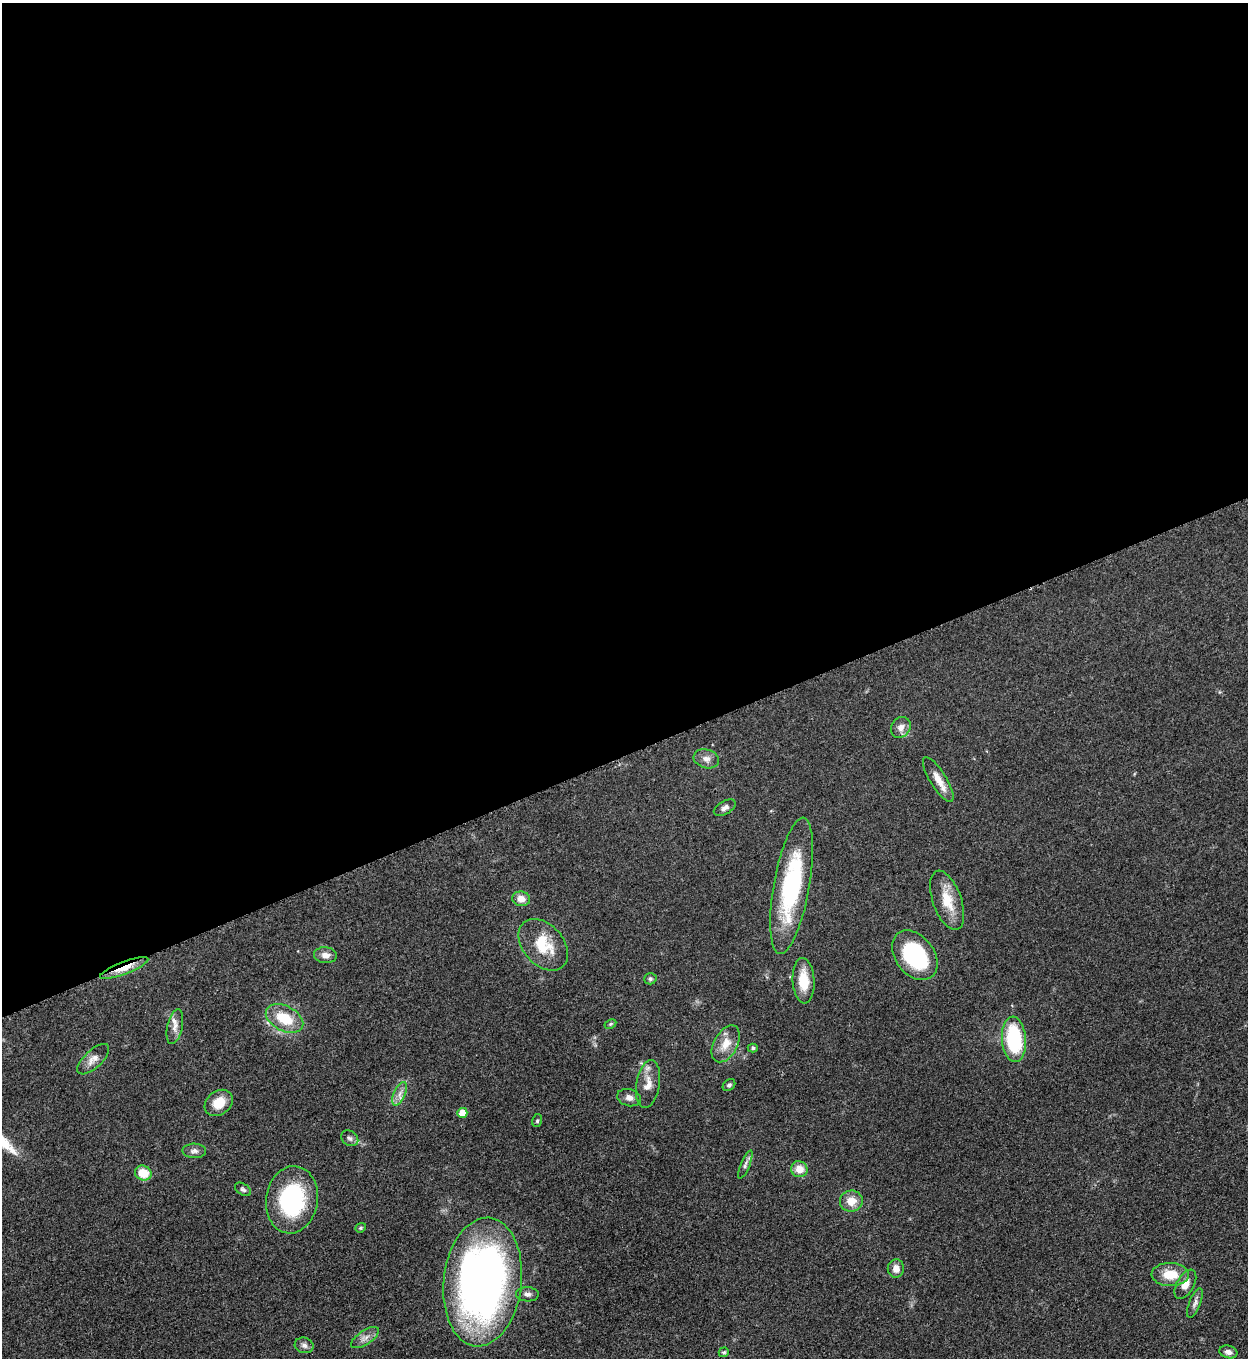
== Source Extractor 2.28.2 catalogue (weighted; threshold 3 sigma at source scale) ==
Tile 2 of 4 x 4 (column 2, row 1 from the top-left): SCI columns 1533-2778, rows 4078-5433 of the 5428 x 5440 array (HDU 1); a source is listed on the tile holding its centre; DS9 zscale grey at full resolution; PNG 1250 x 1360 px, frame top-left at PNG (2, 3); each listed source drawn as its Kron ellipse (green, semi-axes under 4 px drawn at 4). Shown black and unused: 56% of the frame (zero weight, under 3 of 5 exposures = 1% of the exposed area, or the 3 px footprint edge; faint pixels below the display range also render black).
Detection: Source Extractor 2.28.2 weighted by HDU 2 'WHT'; one run over the whole footprint, this tile lists its part. Background 0.0613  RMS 0.0059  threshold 0.0265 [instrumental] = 3 sigma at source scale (4.5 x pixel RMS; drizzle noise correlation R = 1.50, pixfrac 1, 0.05/0.05 arcsec/px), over >= 5 px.
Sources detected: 46; all 46 listed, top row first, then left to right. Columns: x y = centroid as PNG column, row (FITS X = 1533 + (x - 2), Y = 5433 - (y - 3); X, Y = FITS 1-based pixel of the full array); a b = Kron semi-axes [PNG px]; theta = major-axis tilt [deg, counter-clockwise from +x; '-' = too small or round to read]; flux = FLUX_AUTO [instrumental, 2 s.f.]
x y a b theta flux
901 727 11 9 55 3.8
706 759 13 9 -15 3.6
938 780 26 8 -58 7
725 808 12 6 30 2.3
792 886 69 18 80 69
521 899 9 7 -8 5.1
947 900 31 14 -70 14
543 945 29 20 -48 20
325 955 11 8 -5 3.6
915 955 27 19 -52 51
124 968 26 6 21 8.6
650 979 6 5 - 1.2
804 981 23 11 -86 13
284 1018 20 12 -27 18
610 1024 6 4 27 0.83
175 1027 18 7 77 4.1
1014 1039 23 12 -86 47
726 1044 20 11 61 8.6
753 1048 5 4 - 0.9
93 1059 20 9 43 4.8
648 1084 24 11 80 7.4
729 1085 7 5 42 1.3
400 1094 12 5 67 3.3
629 1098 12 8 -15 3.5
219 1103 15 11 38 10
462 1113 5 5 - 10
537 1121 6 5 - 0.96
350 1138 9 7 -35 2
194 1151 12 7 -1 2.5
745 1165 15 4 67 2
799 1169 8 8 - 6.5
143 1173 8 7 - 12
243 1189 9 5 -34 1.4
292 1200 34 26 81 57
851 1201 11 10 - 7.3
361 1228 6 4 20 0.88
896 1268 9 8 - 4.1
1170 1274 18 11 -2 13
483 1282 64 39 84 340
1185 1284 16 8 61 5.4
527 1294 11 7 -2 2.3
1195 1303 15 5 69 2.5
365 1338 16 7 33 3.6
304 1345 9 7 -15 2.2
724 1352 5 4 - 1
1228 1352 9 6 -15 2.7
Overlapping masked pixels (flux is a lower limit): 1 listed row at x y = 124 968